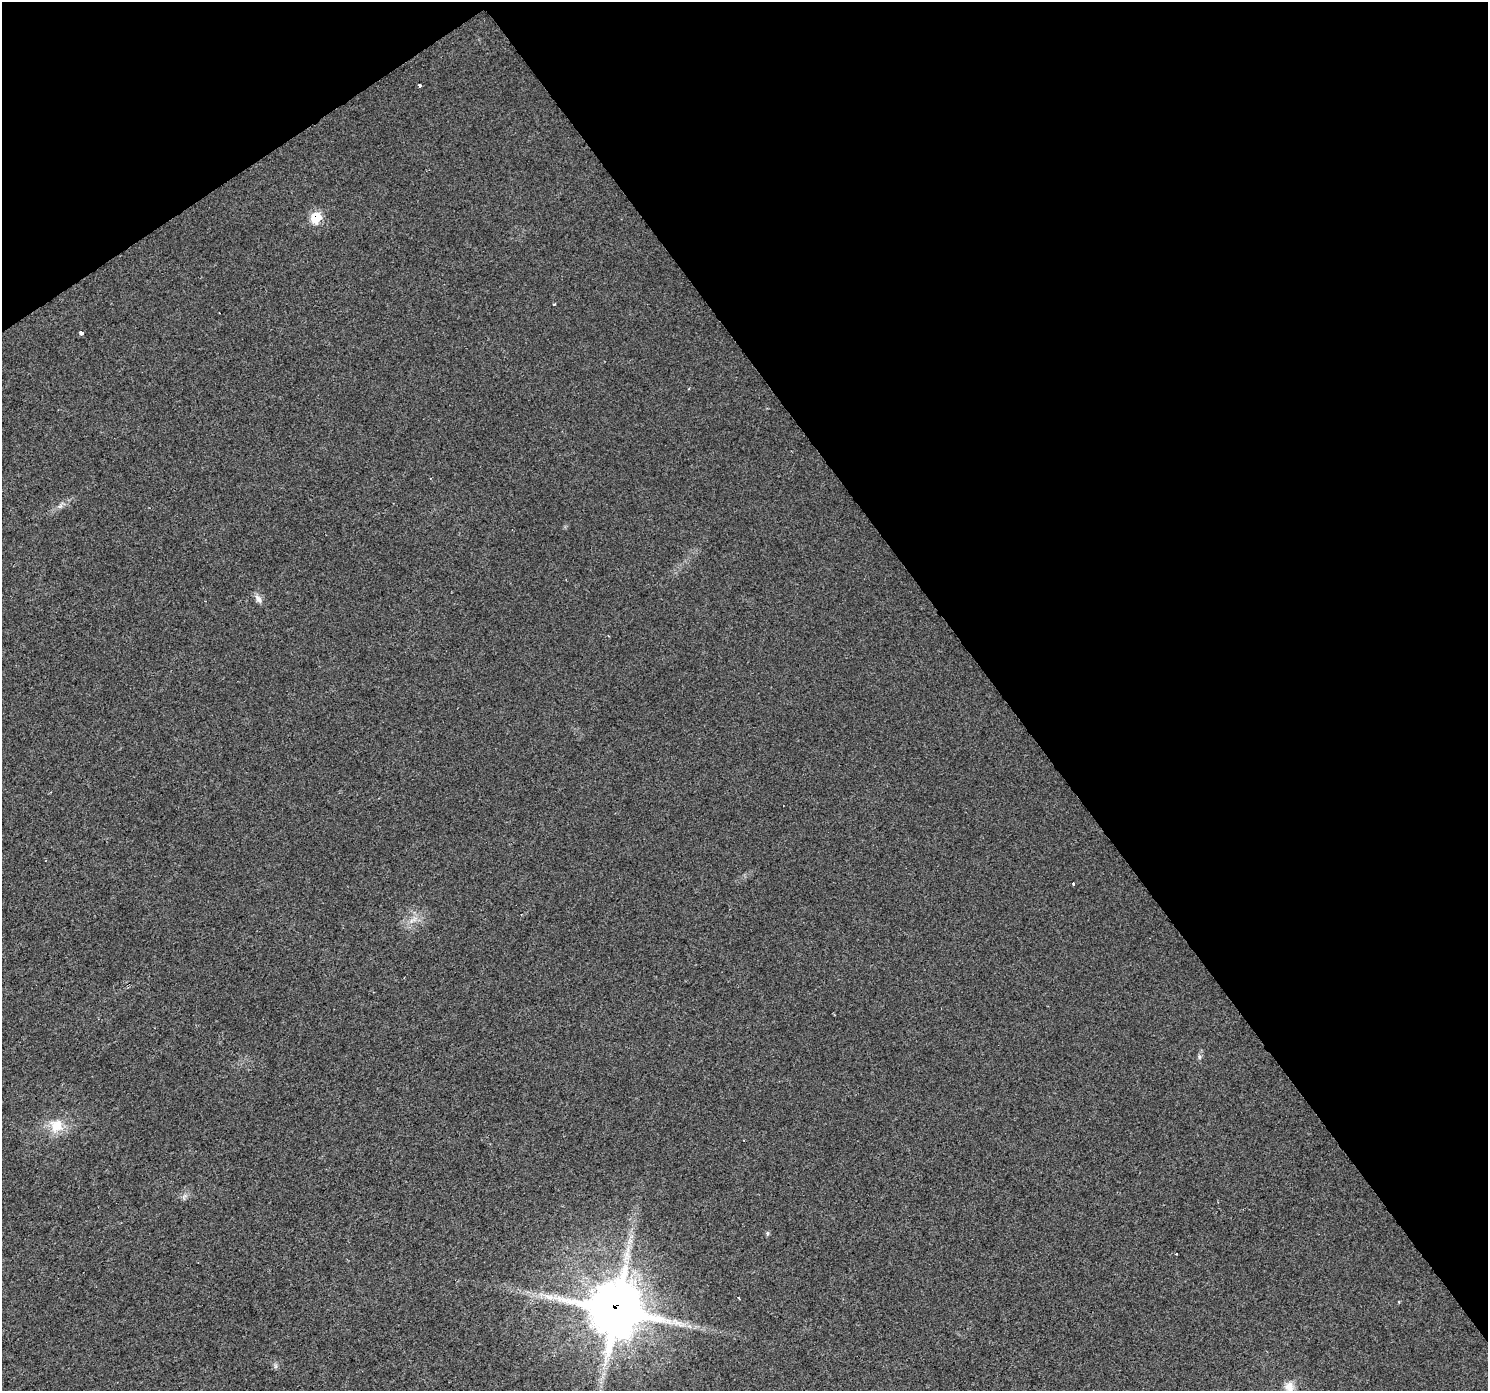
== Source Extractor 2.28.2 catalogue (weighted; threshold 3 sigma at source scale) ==
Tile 3 of 4 x 4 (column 3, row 1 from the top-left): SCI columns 2976-4461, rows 4364-5752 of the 5949 x 5878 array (HDU 1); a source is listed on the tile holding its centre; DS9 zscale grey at full resolution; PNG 1490 x 1393 px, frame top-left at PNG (2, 2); no overlay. Shown black and unused: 37% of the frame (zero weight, under 2 of 3 exposures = <1% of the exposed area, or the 3 px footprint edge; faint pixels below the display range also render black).
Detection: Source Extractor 2.28.2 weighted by HDU 2 'WHT'; one run over the whole footprint, this tile lists its part. Background 0.0246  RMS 0.0053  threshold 0.0237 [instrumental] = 3 sigma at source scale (4.5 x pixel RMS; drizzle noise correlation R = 1.50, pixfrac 1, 0.0396/0.0396 arcsec/px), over >= 5 px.
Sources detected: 20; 1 cosmic-ray / hot-pixel residue — not listed; the other 19 listed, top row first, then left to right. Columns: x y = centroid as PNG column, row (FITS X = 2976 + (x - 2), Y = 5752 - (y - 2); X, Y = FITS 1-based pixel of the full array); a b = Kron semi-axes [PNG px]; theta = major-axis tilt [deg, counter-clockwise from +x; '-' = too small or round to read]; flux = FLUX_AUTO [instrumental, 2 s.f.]
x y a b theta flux
420 85 3 3 - 1.7
316 218 9 7 42 18
554 304 3 3 - 0.73
81 333 3 3 - 9.9
60 506 8 5 44 1.5
259 599 14 7 -55 2.5
1073 883 4 3 - 0.62
411 921 8 4 19 1.7
1199 1057 8 4 -82 1.1
56 1125 19 18 - 11
184 1197 11 4 77 1.6
767 1233 5 5 - 0.84
629 1242 12 5 46 2.5
1176 1254 3 2 - 0.47
738 1298 3 3 - 2.2
1399 1302 3 3 - 0.79
615 1310 18 18 - 2300
276 1366 7 4 90 1
1289 1387 13 12 - 5.2
Overlapping masked pixels (flux is a lower limit): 2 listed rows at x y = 316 218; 615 1310